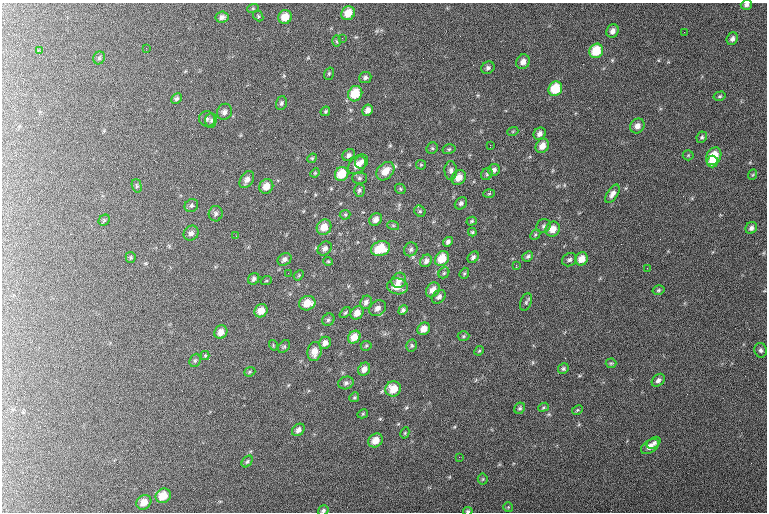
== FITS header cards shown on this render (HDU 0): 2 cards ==
NAXIS1  =                  765 / length of data axis 1
NAXIS2  =                  510 / length of data axis 2

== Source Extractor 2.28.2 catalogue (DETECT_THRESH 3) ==
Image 765 x 510 px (HDU 0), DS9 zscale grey, 1 PNG px = 1 image px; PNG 769 x 514 px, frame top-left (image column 1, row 510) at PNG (2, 3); each listed source drawn as its Kron ellipse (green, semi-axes under 4 px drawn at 4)
Background 129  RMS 7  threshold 21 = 3 sigma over >= 5 px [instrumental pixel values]
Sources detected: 152; all 152 listed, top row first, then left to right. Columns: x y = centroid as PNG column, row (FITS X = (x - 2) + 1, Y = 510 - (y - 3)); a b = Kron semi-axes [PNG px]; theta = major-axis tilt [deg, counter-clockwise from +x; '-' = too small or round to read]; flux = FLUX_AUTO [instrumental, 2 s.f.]
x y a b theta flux
746 5 5 5 - 1300
253 8 6 3 19 440
348 13 7 6 - 6400
258 16 6 4 -50 650
222 17 6 5 - 1600
285 17 7 6 - 5900
613 31 7 6 - 2200
684 32 2 2 - 270
342 38 2 2 - 270
732 39 6 5 - 1300
337 41 5 3 - 530
146 48 2 2 - 240
40 51 3 3 - 460
596 51 7 6 - 12000
99 58 6 5 - 930
523 62 7 6 - 2600
488 68 7 6 - 1300
329 74 6 4 70 590
365 78 6 5 - 1100
555 89 7 6 - 14000
355 94 8 7 - 11000
720 96 6 4 15 700
177 98 6 4 44 870
281 103 7 5 71 950
368 110 6 5 - 2300
325 111 5 4 - 630
224 112 8 7 - 1900
207 119 8 7 - 1400
211 120 7 5 88 1100
637 126 8 7 - 2800
513 131 5 3 - 480
540 134 6 6 - 2000
702 137 6 5 - 920
490 145 3 2 - 4200
542 146 7 6 - 4200
432 148 6 5 - 720
449 149 6 5 - 730
349 155 7 5 40 1400
688 155 5 5 - 590
714 156 9 7 58 12000
312 158 5 4 - 550
362 161 7 6 - 1800
713 162 6 5 - 5200
357 165 10 7 46 4500
421 165 5 4 - 540
451 170 9 6 -90 1600
494 170 6 5 - 1600
385 171 10 7 49 6000
315 173 5 4 - 510
342 174 7 6 - 9100
487 174 6 5 - 890
752 175 5 3 - 460
359 178 7 5 0 970
459 178 8 6 51 4900
247 180 9 6 55 2400
137 186 7 5 -74 690
266 186 7 6 - 4900
400 189 6 4 -48 640
359 190 6 5 - 1000
489 194 5 3 - 510
612 194 10 5 58 2200
461 203 7 5 43 1200
191 206 7 6 - 1200
420 211 6 5 - 720
216 214 8 7 - 1500
345 215 5 5 - 610
376 219 7 5 45 2400
104 220 6 5 - 660
472 221 5 4 - 580
393 225 6 4 -19 580
543 226 7 6 - 1000
324 227 8 7 - 5700
751 228 6 5 - 1400
553 229 8 7 - 4500
472 232 4 3 - 580
191 233 8 7 - 1800
535 235 6 4 46 640
236 236 3 2 - 520
448 242 5 4 - 1300
325 248 8 6 45 1900
380 249 9 7 17 10000
411 249 7 6 - 1100
528 256 5 5 - 900
131 257 5 5 - 670
473 257 6 5 - 1200
284 259 7 6 - 1600
442 259 8 6 55 8700
582 259 7 6 - 5100
569 260 7 6 - 1300
328 261 5 4 - 480
426 261 6 5 - 1700
516 265 3 2 - 540
647 268 2 2 - 330
288 273 3 2 - 470
444 273 6 5 - 630
464 273 6 4 69 610
299 275 6 4 48 590
254 279 6 5 - 1300
399 280 8 7 - 2900
266 281 5 3 - 400
397 286 10 8 -11 5400
433 290 8 6 52 3800
659 290 6 4 16 780
439 297 8 6 44 1700
366 302 7 5 65 1500
526 302 9 5 69 980
307 303 8 7 - 6600
377 308 9 7 39 2500
403 310 5 4 - 1100
261 311 7 6 - 4700
345 313 6 4 42 640
357 313 7 6 - 3600
328 320 6 5 - 960
424 329 7 5 40 4200
221 332 7 6 - 3600
463 336 6 5 - 640
354 337 7 5 48 5000
325 343 6 5 - 2200
273 345 5 3 - 450
366 346 5 5 - 590
412 346 6 5 - 750
284 347 7 5 47 810
761 350 7 6 - 1200
314 351 9 7 81 4400
479 351 5 4 - 510
205 356 4 4 - 540
195 360 7 5 67 830
611 363 5 5 - 670
364 369 7 5 55 2700
563 369 6 5 - 850
250 372 6 4 22 580
658 380 7 5 44 1600
346 383 8 6 20 1400
393 389 8 7 - 7500
354 397 5 4 - 610
543 407 5 4 - 620
520 408 6 5 - 860
577 410 5 3 - 550
363 414 5 4 - 500
298 430 7 5 45 1900
405 433 6 4 62 560
376 440 8 6 42 5300
654 443 7 5 33 1300
650 446 10 6 33 3500
459 457 3 2 - 370
247 461 6 4 49 750
483 479 5 5 - 590
163 496 8 7 - 7400
144 502 8 6 44 4700
508 507 5 5 - 550
323 510 6 5 - 840
468 511 5 4 - 740
At the frame edge (FLAGS 8, measured only in part): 3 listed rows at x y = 746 5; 323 510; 468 511